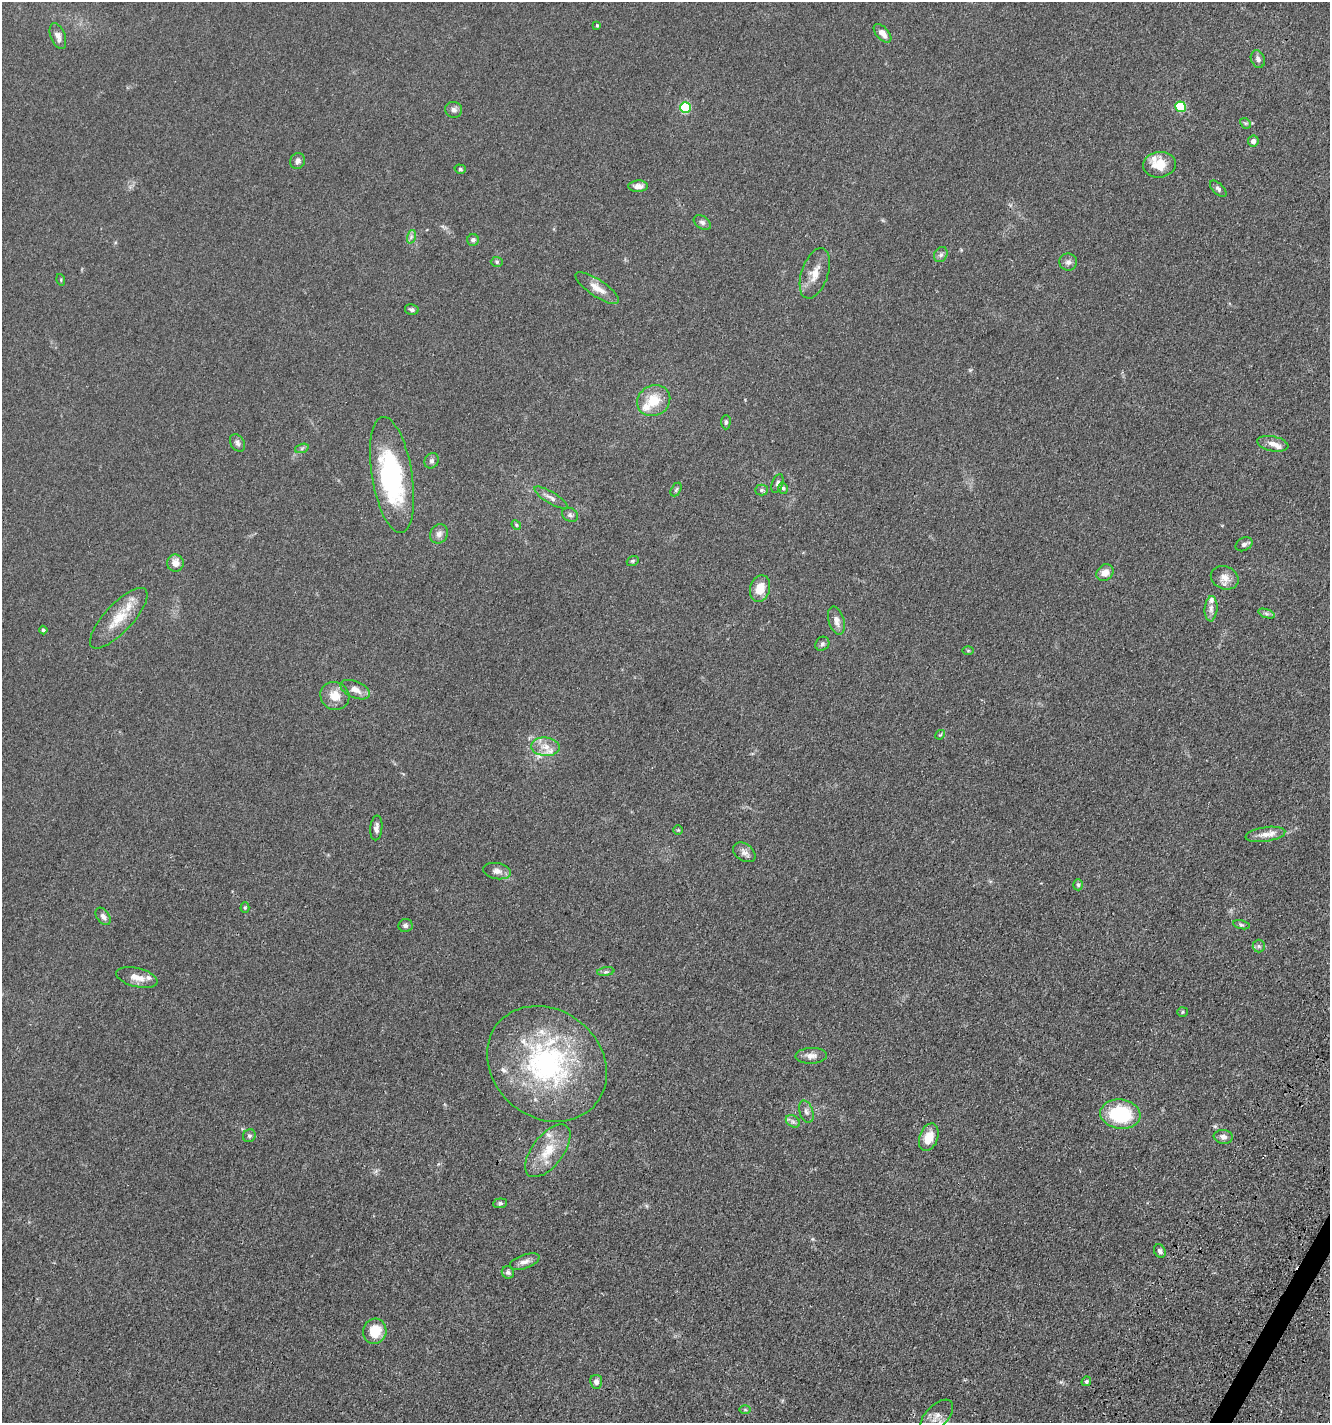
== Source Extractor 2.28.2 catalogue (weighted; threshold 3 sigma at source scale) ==
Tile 6 of 4 x 4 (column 2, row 2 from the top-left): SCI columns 1818-3145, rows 3051-4471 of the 6106 x 6096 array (HDU 1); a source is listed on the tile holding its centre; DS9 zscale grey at full resolution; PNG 1332 x 1425 px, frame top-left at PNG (2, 2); each listed source drawn as its Kron ellipse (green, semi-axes under 4 px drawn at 4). Shown black and unused: <1% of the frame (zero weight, under 3 of 4 exposures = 11% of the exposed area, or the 3 px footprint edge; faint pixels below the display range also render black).
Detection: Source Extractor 2.28.2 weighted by HDU 2 'WHT'; one run over the whole footprint, this tile lists its part. Background 0.0444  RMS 0.0053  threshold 0.0239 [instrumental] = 3 sigma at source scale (4.5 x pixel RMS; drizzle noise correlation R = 1.50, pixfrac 1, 0.05/0.05 arcsec/px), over >= 5 px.
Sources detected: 100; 1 inside a brighter object's white glare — neither listed nor drawn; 11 inside a brighter listed object's ellipse — not listed separately; the other 88 listed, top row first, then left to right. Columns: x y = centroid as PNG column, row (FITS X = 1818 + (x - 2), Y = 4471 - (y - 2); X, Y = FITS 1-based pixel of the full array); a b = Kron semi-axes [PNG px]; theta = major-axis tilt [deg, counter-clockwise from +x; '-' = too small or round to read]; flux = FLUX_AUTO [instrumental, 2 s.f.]
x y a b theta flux
597 25 4 3 - 0.63
882 33 11 6 -48 4
58 36 13 7 -69 3.3
1258 59 9 7 -67 1.9
1181 107 5 5 - 34
685 108 5 5 - 34
454 110 8 7 - 1.8
1245 123 6 4 -43 0.8
1253 141 5 5 - 2.1
298 161 8 7 - 2.1
1159 165 16 13 6 9.3
460 169 5 4 - 0.9
638 186 10 5 2 2.9
1218 189 10 5 -44 1.3
702 222 9 6 -33 1.5
411 237 7 4 72 1.3
473 240 6 6 - 1.6
941 254 8 6 58 1.5
497 262 6 5 - 0.92
1068 262 9 8 - 2
815 273 26 13 71 7.4
61 280 6 3 -74 0.53
597 288 25 8 -34 5.8
412 310 7 5 -14 1.2
654 401 17 15 29 12
726 422 7 4 89 1
237 443 9 7 -58 1.6
1273 444 16 7 -11 3.7
302 448 7 4 19 1.1
432 461 8 6 60 1.5
392 475 59 20 -81 66
777 484 10 5 70 1.6
783 488 6 4 -73 1
676 490 7 4 62 0.92
761 490 6 5 - 1.1
551 498 19 5 -31 2.8
570 515 8 6 -31 1.4
516 525 5 4 - 0.59
439 534 10 8 59 2.6
1244 544 9 6 28 1.3
633 561 6 4 21 0.79
175 563 8 8 - 3.9
1105 573 9 7 42 4.4
1225 578 14 11 -23 4.7
760 588 13 9 73 7.3
1211 609 13 6 86 2.5
1266 614 8 4 -19 1.2
119 618 39 14 47 14
836 621 14 7 -73 3.3
43 630 4 4 - 1
822 644 7 6 - 1.2
968 651 6 4 0 0.63
355 690 16 8 -23 4.2
335 696 15 14 - 7.2
940 735 5 4 - 0.55
545 747 14 9 -4 5
376 828 12 6 84 2.2
678 830 5 5 - 0.57
1265 834 20 7 8 4.6
744 852 12 8 -35 2.6
497 871 14 8 -10 3
1078 885 5 4 - 0.9
245 908 5 4 - 0.61
103 916 10 6 -54 2.1
405 925 7 6 - 1.5
1241 925 8 3 -13 0.87
1259 946 6 6 - 1
606 972 9 4 8 1.1
137 977 21 9 -14 5.4
1182 1012 5 4 - 0.67
811 1056 16 8 2 3.5
547 1064 63 54 -39 98
806 1112 11 6 -71 2.1
1120 1114 20 14 -8 33
793 1121 8 5 -31 1.4
249 1136 7 6 - 1.1
929 1137 14 9 70 7.9
1223 1137 9 7 -6 2.5
548 1151 31 15 52 14
500 1203 7 5 6 1
1160 1251 7 5 -57 1.8
525 1262 15 7 19 2.9
508 1272 6 6 - 1.3
375 1331 13 11 74 12
1086 1381 5 4 - 1.1
596 1382 7 6 - 2.4
745 1410 6 4 -1 0.69
937 1416 20 11 45 5.6